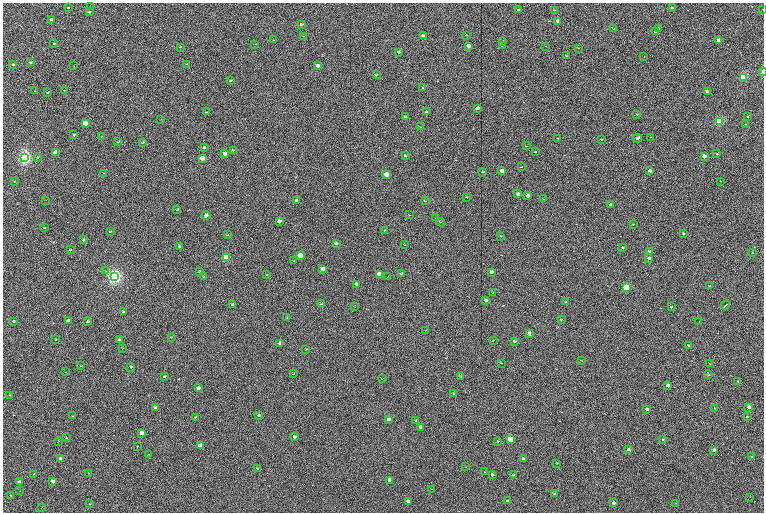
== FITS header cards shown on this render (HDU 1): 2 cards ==
NAXIS1  =                 1523
NAXIS2  =                 1020

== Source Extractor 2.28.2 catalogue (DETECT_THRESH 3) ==
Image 1523 x 1020 px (HDU 1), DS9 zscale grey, zoomed out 1/2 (1 PNG px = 2 x 2 image px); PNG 766 x 514 px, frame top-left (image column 2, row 1019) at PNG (3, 3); each listed source drawn as its Kron ellipse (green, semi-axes under 4 px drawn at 4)
Background 172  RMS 22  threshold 66.4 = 3 sigma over >= 5 px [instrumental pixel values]
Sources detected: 283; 65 cannot appear on this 1/2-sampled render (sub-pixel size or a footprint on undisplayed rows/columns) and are neither listed nor drawn; the other 218 listed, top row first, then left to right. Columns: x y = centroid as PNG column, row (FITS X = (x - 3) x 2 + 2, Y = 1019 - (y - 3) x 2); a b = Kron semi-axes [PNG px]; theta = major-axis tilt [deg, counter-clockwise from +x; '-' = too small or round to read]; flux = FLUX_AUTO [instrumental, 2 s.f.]
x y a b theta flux
91 7 2 2 - 2.1e+03
68 8 3 2 - 4.7e+03
672 8 3 2 - 5.1e+03
763 9 2 2 - 1.6e+03
519 10 3 2 - 7.0e+03
554 10 3 2 - 3.3e+03
89 12 3 2 - 6.0e+03
51 19 3 2 - 1.4e+04
558 21 3 3 - 3.1e+04
301 24 3 2 - 7.5e+03
659 28 3 2 - 9.7e+03
613 29 2 2 - 3.7e+03
655 32 3 2 - 1.3e+04
466 35 2 2 - 1.7e+03
304 36 3 2 - 2.8e+03
423 36 3 2 - 1.7e+04
274 40 3 2 - 1.7e+03
719 41 3 2 - 6.6e+04
503 42 3 3 - 4.4e+03
54 44 3 2 - 4.8e+03
255 44 3 2 - 2.4e+03
468 46 3 3 - 3.9e+04
502 46 3 3 - 2.6e+03
546 46 3 2 - 1.2e+03
180 47 3 2 - 3.2e+03
578 48 3 1 - 1.5e+03
399 52 3 2 - 1.1e+04
566 56 3 2 - 2.0e+03
644 56 3 2 - 1.8e+03
31 62 3 2 - 6.0e+03
187 64 4 2 - 3.6e+03
13 65 3 2 - 5.7e+03
74 66 3 2 - 2.2e+03
318 66 3 3 - 2.0e+04
763 72 4 2 - 2.3e+04
376 75 4 2 - 5.3e+03
743 77 3 3 - 4.9e+05
231 81 3 2 - 6.6e+03
423 87 3 2 - 4.6e+03
64 90 3 2 - 2.2e+03
35 91 3 1 - 1.5e+03
48 92 3 2 - 3.8e+03
707 92 3 2 - 2.6e+04
477 108 3 3 - 2.0e+04
206 112 3 2 - 1.7e+03
426 112 3 2 - 3.8e+03
637 114 3 2 - 4.0e+03
748 116 2 2 - 3.5e+03
405 117 3 2 - 5.7e+03
161 119 3 2 - 1.9e+03
719 121 4 3 - 6.6e+05
85 123 3 3 - 7.4e+04
746 124 2 2 - 1.7e+03
420 127 2 2 - 2.0e+03
74 135 3 2 - 6.5e+03
101 136 2 2 - 1.5e+03
651 137 2 2 - 1.7e+03
558 138 3 2 - 3.1e+03
637 138 4 3 - 7.8e+03
601 139 3 2 - 3.2e+03
118 142 3 2 - 4.3e+03
143 143 3 2 - 5.1e+03
526 146 4 2 - 2.4e+03
204 148 3 3 - 9.2e+03
233 150 4 2 - 3.8e+03
535 152 4 2 - 2.6e+03
56 153 3 3 - 1.2e+05
225 153 3 3 - 3.4e+04
717 154 2 2 - 5.3e+03
405 156 4 3 - 5.4e+03
704 156 3 3 - 3.9e+04
38 157 4 2 - 2.8e+03
24 158 4 3 - 2.6e+06
203 158 3 3 - 6.9e+04
521 167 3 2 - 2.1e+03
502 171 3 3 - 3.2e+04
650 171 3 2 - 1.6e+04
483 172 4 2 - 3.9e+03
104 173 3 2 - 2.5e+03
386 175 4 3 - 7.2e+04
14 181 2 1 - 1.3e+03
721 181 2 2 - 3.0e+03
518 194 3 3 - 1.4e+04
528 196 3 3 - 1.7e+04
467 197 3 2 - 3.4e+03
543 199 3 1 - 1.8e+03
46 200 2 2 - 1.2e+03
297 201 3 3 - 1.4e+04
425 201 3 2 - 2.5e+03
610 205 3 2 - 6.3e+03
177 210 3 2 - 3.1e+03
206 215 4 3 - 1.7e+04
409 215 4 2 - 1.8e+03
436 218 3 2 - 2.5e+03
279 221 3 3 - 2.2e+04
441 222 4 2 - 2.9e+03
633 224 3 2 - 2.6e+03
45 228 3 2 - 2.7e+03
384 230 3 2 - 2.2e+03
110 231 3 2 - 3.4e+03
683 234 3 2 - 4.6e+03
227 235 4 2 - 3.2e+03
501 236 3 2 - 2.3e+03
84 240 3 2 - 7.0e+03
336 243 4 2 - 6.1e+03
405 245 3 2 - 1.7e+03
180 246 3 3 - 6.7e+03
623 248 3 3 - 5.7e+03
70 250 3 2 - 3.6e+03
649 252 3 3 - 7.1e+03
752 253 2 1 - 1.7e+03
300 256 4 3 - 9.8e+04
226 258 4 3 - 3.8e+05
649 259 3 3 - 1.5e+04
294 261 3 2 - 2.1e+03
323 269 3 3 - 4.1e+04
106 271 2 2 - 2.4e+03
199 272 3 2 - 4.7e+03
491 272 3 3 - 1.2e+04
379 274 3 3 - 3.7e+04
401 274 3 2 - 3.8e+03
266 275 3 2 - 2.3e+03
114 277 4 4 - 2.8e+06
203 277 3 2 - 1.9e+03
387 277 2 1 - 3.5e+03
357 284 3 3 - 1.8e+04
709 286 2 2 - 5.0e+03
626 287 3 3 - 2.9e+05
493 293 3 2 - 4.0e+03
486 300 3 3 - 1.1e+04
566 302 3 2 - 3.8e+03
321 304 4 2 - 3.2e+03
233 305 3 3 - 1.8e+04
725 305 5 1 - 1.2e+04
355 307 3 2 - 2.3e+03
671 307 3 2 - 5.0e+03
124 312 3 2 - 8.3e+03
287 317 3 2 - 2.5e+03
561 319 4 2 - 2.7e+03
14 321 3 2 - 1.0e+04
68 321 3 3 - 1.7e+04
699 321 2 1 - 6.1e+03
88 322 3 2 - 5.8e+03
426 330 3 2 - 1.3e+03
529 333 3 3 - 1.2e+04
171 337 3 2 - 2.1e+03
56 340 3 2 - 2.5e+03
119 340 3 2 - 7.7e+03
493 341 4 2 - 2.3e+03
514 341 3 2 - 9.5e+03
280 343 3 3 - 1.1e+04
688 345 3 2 - 4.2e+03
123 348 2 2 - 1.5e+03
306 349 3 2 - 1.9e+03
582 361 3 2 - 1.8e+03
502 363 3 2 - 3.1e+03
709 363 3 2 - 2.2e+03
81 366 3 2 - 2.8e+03
131 367 3 2 - 6.0e+03
65 372 2 2 - 1.3e+03
293 374 4 2 - 3.0e+03
708 375 3 2 - 3.4e+03
460 376 3 2 - 1.9e+03
165 377 3 2 - 6.4e+03
382 378 3 2 - 2.0e+03
738 381 2 2 - 2.5e+03
668 385 3 3 - 3.1e+04
198 388 3 3 - 2.2e+04
454 394 3 2 - 4.8e+03
10 395 3 2 - 3.3e+03
749 407 3 2 - 2.7e+04
155 408 3 2 - 1.4e+04
715 408 3 2 - 2.1e+03
647 409 3 2 - 1.6e+04
258 415 3 2 - 6.3e+03
73 416 2 2 - 1.5e+03
195 417 3 2 - 4.1e+03
747 417 3 3 - 4.8e+03
388 419 3 3 - 1.6e+04
416 420 4 2 - 3.4e+03
421 427 3 3 - 4.1e+04
142 433 3 3 - 5.6e+04
295 437 3 3 - 8.5e+03
66 438 2 2 - 2.7e+03
511 439 3 3 - 2.9e+05
663 440 3 3 - 3.7e+03
59 441 3 2 - 1.7e+03
498 441 4 2 - 3.5e+03
137 446 3 1 - 1.6e+03
200 446 3 3 - 9.0e+04
629 450 4 2 - 9.9e+03
714 450 2 2 - 1.2e+04
149 454 3 2 - 1.8e+03
752 457 3 2 - 2.7e+03
61 458 3 2 - 1.7e+04
523 459 3 2 - 5.3e+03
556 463 3 2 - 2.1e+03
466 467 3 1 - 1.2e+03
258 468 4 2 - 3.5e+03
485 472 3 1 - 1.7e+03
89 473 2 2 - 1.5e+03
34 474 2 2 - 1.8e+03
492 474 3 3 - 6.9e+03
513 475 3 2 - 3.9e+03
390 480 3 3 - 3.1e+04
53 481 3 3 - 5.7e+04
19 482 3 2 - 1.2e+04
432 489 3 2 - 1.7e+03
20 491 3 2 - 1.3e+03
555 494 3 2 - 7.1e+03
11 495 2 2 - 1.7e+03
750 497 2 2 - 1.2e+03
408 501 3 3 - 1.5e+04
507 501 3 2 - 4.3e+03
614 503 3 2 - 1.4e+04
675 503 2 2 - 1.6e+03
90 504 3 2 - 1.9e+03
42 507 2 2 - 1.2e+03
At the frame edge (FLAGS 8, measured only in part): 2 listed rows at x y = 763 9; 763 72
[65 sub-pixel or undisplayed-footprint detections neither listed nor drawn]

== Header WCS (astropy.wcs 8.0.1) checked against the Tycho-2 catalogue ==
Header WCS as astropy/WCSLIB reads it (CRVAL/CRPIX/CD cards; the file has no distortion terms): RA---TAN/DEC--TAN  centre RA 05:23:31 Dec -01:10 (80.88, -1.17 deg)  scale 1.14 arcsec/px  FOV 29.0' x 19.4'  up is +90 deg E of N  parity flipped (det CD > 0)
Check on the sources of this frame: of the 60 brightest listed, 8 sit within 3.4 arcsec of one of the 13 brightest Tycho-2 stars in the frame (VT <= 11.82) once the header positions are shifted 0.66 arcsec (0.13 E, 0.65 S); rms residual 1.27 arcsec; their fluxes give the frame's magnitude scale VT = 24.39 - 2.5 log10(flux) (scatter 0.30 mag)
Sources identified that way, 7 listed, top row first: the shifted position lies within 3.4 arcsec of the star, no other Tycho-2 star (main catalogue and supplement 1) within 6.8 arcsec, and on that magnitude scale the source's flux lands within +1.5 / -3 mag of the star's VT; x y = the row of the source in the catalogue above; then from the Tycho-2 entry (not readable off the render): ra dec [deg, ICRS J2000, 3 dp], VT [Tycho-2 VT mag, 2 dp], TYC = Tycho-2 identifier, HIP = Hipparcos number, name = IAU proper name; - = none
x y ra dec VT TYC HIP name
743 77 80.993 -1.402 10.12 4753-1097-1 - -
24 158 80.943 -0.946 8.91 4753-387-1 - -
226 258 80.879 -1.073 10.48 4753-1534-1 - -
114 277 80.867 -1.002 7.84 4753-1205-1 25199 -
626 287 80.860 -1.327 11.24 4753-1591-1 - -
511 439 80.764 -1.254 10.69 4753-1358-1 - -
200 446 80.760 -1.057 11.82 4753-1463-1 - -